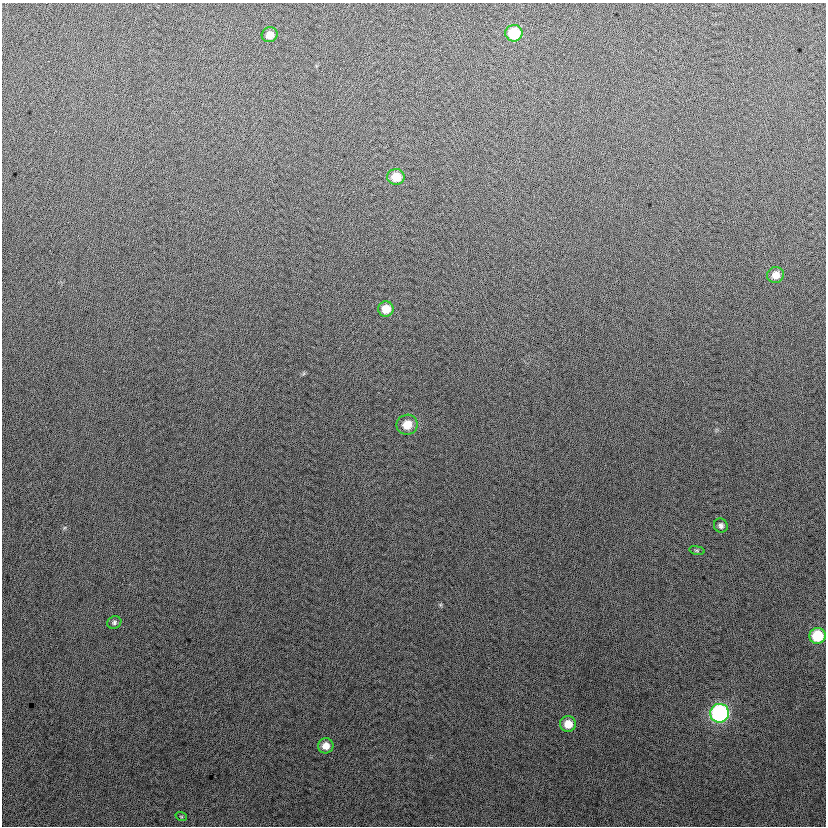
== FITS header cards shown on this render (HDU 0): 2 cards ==
NAXIS1  =                  824
NAXIS2  =                  824

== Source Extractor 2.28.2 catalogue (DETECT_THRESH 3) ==
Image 824 x 824 px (HDU 0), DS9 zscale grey, 1 PNG px = 1 image px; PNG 828 x 828 px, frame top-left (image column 1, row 824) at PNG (2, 3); each listed source drawn as its Kron ellipse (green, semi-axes under 4 px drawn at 4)
Background 15.6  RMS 14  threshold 41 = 3 sigma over >= 5 px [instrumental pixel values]
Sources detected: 14; all 14 listed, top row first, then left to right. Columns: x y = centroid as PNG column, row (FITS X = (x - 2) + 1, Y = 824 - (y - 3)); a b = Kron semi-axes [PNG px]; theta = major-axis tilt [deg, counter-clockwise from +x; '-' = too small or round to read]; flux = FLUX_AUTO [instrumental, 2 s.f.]
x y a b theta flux
514 33 8 8 - 39000
270 35 8 7 - 8200
396 177 8 8 - 17000
775 275 8 8 - 8600
386 309 7 7 - 13000
407 425 10 10 - 16000
721 525 7 6 - 3100
697 550 8 4 -9 1200
114 622 7 6 - 2200
817 636 8 8 - 35000
720 713 9 9 - 180000
568 724 8 8 - 13000
326 746 8 7 - 8200
181 816 6 3 -19 960